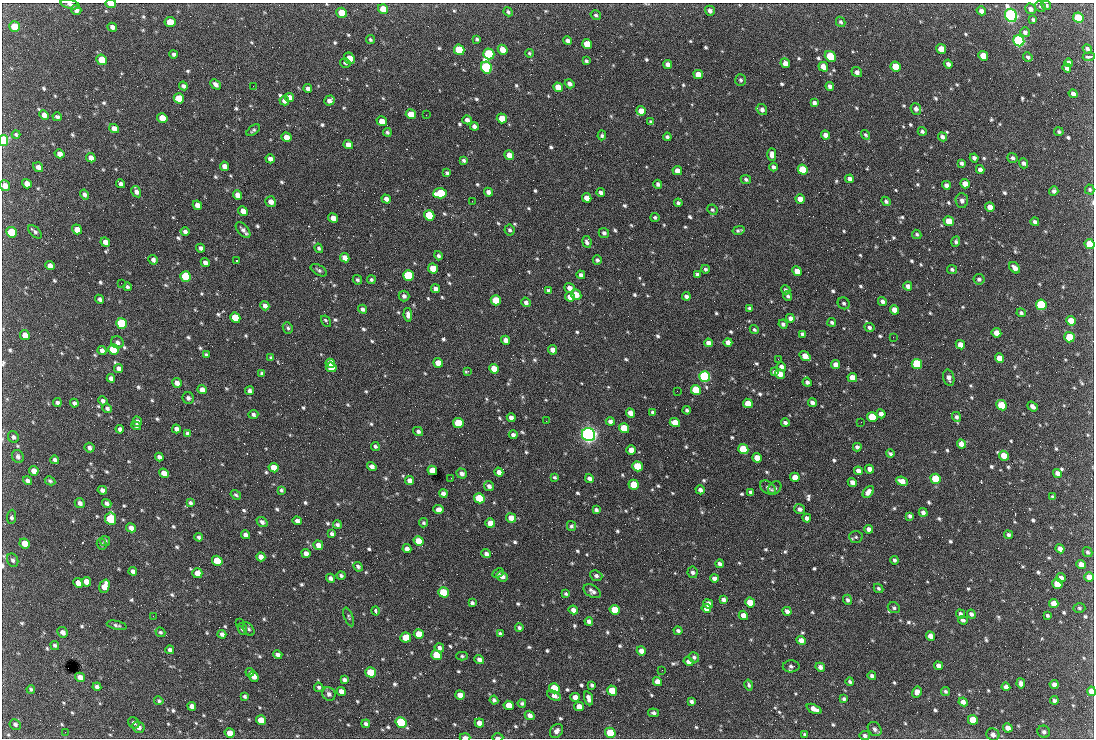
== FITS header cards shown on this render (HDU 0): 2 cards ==
NAXIS1  =                 1092 /fastest changing axis
NAXIS2  =                  736 /next to fastest changing axis

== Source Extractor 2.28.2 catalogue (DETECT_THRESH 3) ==
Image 1092 x 736 px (HDU 0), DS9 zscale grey, 1 PNG px = 1 image px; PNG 1096 x 740 px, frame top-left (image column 1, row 736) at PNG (2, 3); each listed source drawn as its Kron ellipse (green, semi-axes under 4 px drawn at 4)
Background 1890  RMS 40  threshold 121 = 3 sigma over >= 5 px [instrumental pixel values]
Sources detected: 849; of the 849, the 500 brightest by FLUX_AUTO listed and drawn (349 fainter detections omitted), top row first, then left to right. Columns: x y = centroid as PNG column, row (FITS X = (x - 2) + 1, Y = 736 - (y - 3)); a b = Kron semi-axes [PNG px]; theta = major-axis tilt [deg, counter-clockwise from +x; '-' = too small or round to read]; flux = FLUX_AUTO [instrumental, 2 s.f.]
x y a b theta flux
70 4 9 4 -15 9.5e+03
111 4 5 3 - 3.3e+04
1046 5 5 4 - 5.5e+03
1040 6 5 5 - 4.9e+03
383 9 5 4 - 5.1e+04
1030 9 6 5 - 9.2e+03
76 10 5 5 - 1.2e+04
710 11 5 4 - 1.1e+04
981 11 5 4 - 1.2e+04
508 12 5 4 - 6.0e+03
342 13 5 5 - 5.5e+04
596 15 5 4 - 5.4e+03
1011 15 7 6 - 1.1e+06
1078 18 5 5 - 1.5e+05
1033 20 4 3 - 5.0e+03
170 22 5 5 - 4.7e+04
841 22 5 4 - 5.8e+03
15 27 5 5 - 7.3e+04
112 27 5 4 - 1.1e+04
1025 32 5 5 - 9.1e+03
477 39 4 3 - 4.8e+03
370 40 4 4 - 4.8e+03
568 41 4 4 - 9.7e+03
1019 41 6 5 - 7.3e+05
587 44 5 5 - 5.8e+04
941 49 5 4 - 5.4e+04
1087 49 5 4 - 6.7e+03
459 50 5 5 - 1.6e+05
503 50 5 4 - 3.7e+04
529 53 4 4 - 4.7e+03
174 54 4 3 - 6.1e+03
489 54 5 5 - 2.6e+05
830 56 6 5 - 1.9e+05
983 56 5 4 - 5.6e+04
1028 57 5 3 - 6.2e+03
1089 57 6 4 7 1.0e+04
349 58 6 5 - 4.4e+04
102 60 5 5 - 7.5e+04
586 61 4 3 - 5.0e+03
345 63 5 4 - 5.9e+03
785 63 5 4 - 2.0e+04
1068 63 4 4 - 1.1e+04
668 64 5 4 - 1.6e+04
948 64 4 4 - 1.0e+04
896 66 5 5 - 8.9e+04
486 67 6 5 - 5.5e+05
823 67 5 4 - 2.6e+04
1067 68 4 4 - 9.4e+03
857 72 5 5 - 1.1e+04
698 74 5 4 - 3.1e+04
741 80 6 5 - 5.7e+03
215 84 6 4 -46 1.1e+04
570 84 5 4 - 9.6e+03
183 86 4 3 - 7.6e+03
253 86 2 2 - 1.9e+04
830 86 4 4 - 9.6e+03
558 87 5 4 - 4.0e+04
308 89 4 4 - 1.2e+04
1073 94 5 4 - 1.1e+04
289 97 5 4 - 1.9e+04
179 98 5 5 - 6.0e+04
284 101 5 4 - 1.2e+04
329 101 5 4 - 1.3e+04
814 103 4 4 - 8.7e+03
916 109 6 5 - 9.9e+03
762 110 6 5 - 1.1e+04
641 111 5 4 - 2.9e+04
411 114 5 4 - 4.8e+04
44 115 5 4 - 1.4e+04
426 115 2 2 - 6.4e+03
57 117 5 4 - 6.1e+03
162 118 5 4 - 3.8e+04
502 118 5 4 - 3.3e+04
467 120 5 4 - 1.1e+04
382 121 5 4 - 2.6e+04
651 122 4 4 - 6.5e+03
474 126 4 4 - 1.1e+04
114 129 5 4 - 2.1e+04
253 130 8 4 36 5.3e+03
922 131 4 4 - 6.4e+03
387 132 4 4 - 4.8e+03
1059 132 5 4 - 5.0e+03
16 135 4 4 - 4.8e+03
602 135 5 4 - 4.8e+03
825 135 4 4 - 1.5e+04
866 135 5 4 - 4.9e+03
287 137 5 4 - 2.6e+04
667 137 4 3 - 7.2e+03
942 137 5 4 - 8.9e+03
3 140 5 4 - 2.1e+05
348 145 5 4 - 2.2e+04
60 154 5 4 - 1.5e+04
772 154 6 4 -89 1.5e+04
509 155 5 4 - 2.8e+04
91 158 5 4 - 1.7e+04
974 158 4 4 - 9.4e+03
1012 158 5 4 - 6.6e+03
270 159 4 4 - 1.2e+04
464 160 4 3 - 5.7e+03
961 163 4 3 - 7.1e+03
1023 163 5 4 - 7.1e+03
224 166 5 4 - 2.0e+04
38 167 5 4 - 1.2e+04
773 167 4 3 - 7.6e+03
803 170 5 5 - 1.4e+05
980 170 4 4 - 1.2e+04
677 171 5 4 - 1.8e+04
447 173 4 4 - 5.1e+03
746 179 5 4 - 6.1e+03
850 179 4 4 - 1.3e+04
27 184 5 4 - 1.9e+04
121 184 4 4 - 1.1e+04
658 184 4 4 - 7.2e+03
965 184 5 4 - 2.3e+04
946 185 4 4 - 1.1e+04
5 186 5 5 - 2.1e+04
1090 189 5 4 - 4.8e+03
1054 191 5 4 - 7.3e+03
136 192 6 4 -58 1.2e+04
488 192 4 4 - 1.1e+04
601 192 4 4 - 9.6e+03
440 193 7 5 3 1.6e+05
85 194 5 4 - 8.0e+03
237 195 5 4 - 1.8e+04
587 198 5 4 - 3.2e+04
386 199 5 4 - 1.2e+04
800 199 5 4 - 3.1e+04
962 200 7 6 - 1.1e+04
472 201 2 2 - 7.8e+03
886 201 5 4 - 6.2e+03
271 202 5 5 - 1.8e+04
678 203 4 3 - 6.1e+03
197 205 5 4 - 1.6e+04
990 207 5 4 - 2.6e+04
712 210 5 5 - 5.8e+03
243 211 5 4 - 2.1e+04
429 215 5 5 - 1.4e+05
655 217 4 4 - 5.3e+03
333 218 5 4 - 2.4e+04
949 221 5 4 - 5.4e+04
1035 222 4 3 - 7.8e+03
77 229 5 4 - 3.1e+04
243 230 9 5 -48 1.1e+04
510 230 5 5 - 5.8e+03
738 230 6 3 13 5.5e+03
11 232 5 5 - 9.6e+04
35 232 8 4 -44 6.0e+03
185 232 4 3 - 8.7e+03
604 233 5 5 - 7.8e+03
917 234 5 4 - 5.2e+03
105 242 5 4 - 1.8e+04
587 242 6 4 -79 8.3e+03
956 242 5 4 - 5.7e+03
1090 244 5 5 - 7.6e+04
201 248 4 3 - 8.1e+03
319 248 5 4 - 4.8e+03
438 256 4 4 - 6.2e+03
345 258 5 4 - 2.0e+04
153 260 5 4 - 9.7e+03
597 260 5 4 - 5.9e+03
236 261 3 2 - 1.1e+05
205 262 5 4 - 1.2e+04
50 266 5 4 - 1.6e+04
433 268 5 4 - 5.4e+04
1015 268 6 4 -45 1.5e+04
705 269 4 4 - 6.0e+03
952 269 5 4 - 4.8e+03
319 270 9 5 -30 6.5e+03
797 271 5 4 - 3.9e+04
697 274 4 3 - 7.3e+03
581 275 4 4 - 8.7e+03
186 276 5 5 - 2.0e+05
408 276 5 5 - 2.5e+05
979 279 5 5 - 6.7e+03
357 280 5 4 - 5.3e+03
371 280 4 4 - 5.4e+03
121 283 2 2 - 8.5e+03
908 286 4 4 - 1.0e+04
127 287 4 3 - 5.6e+03
569 288 5 4 - 1.7e+04
435 289 5 4 - 1.2e+04
786 290 5 3 - 5.5e+03
548 291 4 3 - 5.9e+03
576 295 5 5 - 2.7e+04
404 296 5 5 - 8.2e+03
686 296 4 4 - 9.1e+03
788 296 5 4 - 5.5e+03
570 297 5 4 - 2.4e+04
100 299 5 4 - 7.7e+03
496 300 5 5 - 8.2e+04
882 301 5 4 - 1.0e+04
526 302 5 4 - 8.6e+03
844 303 6 5 - 6.6e+03
1041 305 5 5 - 2.5e+05
265 306 5 4 - 1.2e+04
750 308 4 3 - 6.5e+03
363 309 4 3 - 8.3e+03
894 310 5 4 - 2.6e+04
1021 313 4 4 - 5.8e+03
408 315 7 4 -82 1.1e+04
235 318 5 5 - 8.5e+04
790 318 4 4 - 1.1e+04
326 321 6 2 -58 5.4e+03
1071 321 5 4 - 4.1e+04
832 322 4 4 - 6.0e+03
121 323 5 5 - 3.0e+05
783 324 5 4 - 7.2e+03
869 327 5 4 - 6.4e+03
288 328 6 5 - 5.9e+03
754 330 5 4 - 4.9e+03
996 333 5 4 - 3.3e+04
802 334 4 3 - 5.8e+03
25 335 5 4 - 2.5e+04
893 337 2 2 - 1.4e+04
1069 337 5 5 - 9.0e+04
506 340 5 4 - 1.7e+04
117 342 6 6 - 9.7e+03
728 342 4 4 - 1.4e+04
708 343 4 4 - 1.5e+04
960 345 5 4 - 2.3e+04
113 349 5 5 - 1.1e+05
102 350 4 4 - 1.0e+04
553 350 5 4 - 1.9e+04
206 355 4 3 - 5.4e+03
805 356 6 4 -37 3.4e+04
271 358 4 4 - 4.6e+03
999 358 5 4 - 3.4e+04
778 359 2 2 - 1.2e+04
330 363 5 4 - 6.4e+04
438 363 5 4 - 3.6e+04
917 364 5 5 - 2.6e+05
836 365 5 4 - 2.3e+04
331 367 5 5 - 7.2e+04
781 367 4 4 - 1.3e+04
119 368 5 4 - 1.4e+04
494 369 5 4 - 4.3e+04
468 371 4 2 - 8.0e+03
774 372 4 3 - 6.4e+03
262 373 4 3 - 6.5e+03
780 374 5 4 - 2.5e+04
705 376 5 5 - 6.2e+05
111 378 4 4 - 9.5e+03
852 378 5 4 - 3.2e+04
949 378 8 5 -75 1.2e+04
807 382 4 4 - 7.7e+03
177 383 5 4 - 1.6e+04
202 390 5 4 - 1.9e+04
696 390 5 5 - 1.6e+05
250 391 4 4 - 8.0e+03
677 391 2 2 - 5.7e+03
188 398 6 5 - 8.4e+03
103 401 4 4 - 9.0e+03
57 403 4 4 - 6.6e+03
74 403 4 4 - 7.2e+03
748 403 5 4 - 3.6e+04
812 403 4 4 - 1.1e+04
1001 405 5 5 - 9.4e+04
1033 406 6 4 -38 1.1e+04
107 408 5 4 - 7.8e+03
687 410 4 3 - 5.9e+03
653 412 4 3 - 7.1e+03
630 413 5 4 - 2.3e+04
253 414 5 4 - 7.4e+03
881 414 4 4 - 1.2e+04
511 417 4 4 - 1.1e+04
872 417 5 4 - 9.2e+04
956 417 5 4 - 7.0e+03
546 421 2 2 - 6.8e+03
610 421 4 4 - 9.0e+03
137 422 5 4 - 1.3e+04
861 422 2 2 - 7.1e+03
458 423 5 5 - 1.2e+05
675 423 5 4 - 3.2e+04
785 423 4 3 - 9.1e+03
136 426 5 4 - 6.0e+03
624 428 5 5 - 1.0e+05
120 429 4 4 - 9.7e+03
176 429 4 4 - 1.1e+04
418 431 5 4 - 7.2e+03
187 433 4 4 - 7.2e+03
513 435 4 4 - 8.6e+03
588 435 7 6 - 1.4e+06
13 437 6 5 - 7.3e+03
961 444 5 4 - 2.1e+04
375 446 4 3 - 5.6e+03
857 447 4 4 - 8.7e+03
89 448 5 4 - 9.3e+03
743 449 5 5 - 1.5e+05
631 450 5 4 - 2.8e+04
890 454 4 3 - 6.1e+03
1004 456 5 4 - 4.3e+04
18 457 7 5 -59 8.7e+03
159 457 4 4 - 9.3e+03
757 458 5 4 - 3.5e+04
55 460 4 4 - 7.4e+03
372 466 5 4 - 1.1e+04
637 466 5 4 - 1.2e+05
274 468 5 4 - 4.2e+04
870 469 4 4 - 1.5e+04
432 470 5 4 - 5.2e+04
34 471 5 4 - 1.9e+04
858 471 4 4 - 1.2e+04
499 472 5 4 - 1.9e+04
164 473 5 4 - 2.4e+04
1057 473 4 4 - 1.5e+04
462 474 5 4 - 1.3e+04
555 477 4 3 - 4.7e+03
795 477 5 4 - 3.0e+04
451 478 2 2 - 5.0e+03
589 478 4 4 - 1.0e+04
936 479 5 5 - 1.5e+05
27 481 5 4 - 1.1e+04
50 481 5 4 - 4.7e+03
410 481 5 4 - 1.7e+04
902 481 6 4 -23 2.3e+04
852 482 5 4 - 1.3e+04
634 485 5 5 - 9.0e+04
489 486 5 4 - 1.1e+04
768 488 8 6 -33 9.5e+03
775 488 7 5 47 6.9e+03
102 490 4 4 - 9.9e+03
281 490 4 3 - 5.1e+03
700 490 4 4 - 1.1e+04
750 492 4 3 - 4.9e+03
868 492 7 4 49 1.6e+04
443 493 4 4 - 1.2e+04
236 495 5 4 - 4.6e+03
1053 497 4 3 - 5.3e+03
479 498 5 5 - 1.7e+05
80 503 5 4 - 1.0e+04
107 503 5 4 - 9.0e+03
190 503 4 3 - 5.5e+03
800 509 5 4 - 8.4e+03
438 510 5 4 - 1.6e+04
596 510 4 3 - 7.2e+03
923 512 4 4 - 9.6e+03
910 516 4 3 - 7.1e+03
12 517 7 4 86 7.6e+03
511 518 5 4 - 3.0e+04
807 518 4 4 - 9.1e+03
110 519 6 5 - 1.6e+05
297 521 5 4 - 1.1e+04
262 522 6 4 -40 8.5e+03
424 523 4 4 - 4.9e+03
490 523 5 4 - 3.1e+04
337 525 4 4 - 6.3e+03
571 526 5 4 - 6.0e+03
131 528 5 4 - 1.5e+04
868 529 4 4 - 1.3e+04
332 534 4 4 - 7.1e+03
245 535 4 4 - 1.2e+04
1008 535 4 4 - 7.2e+03
199 537 4 3 - 6.6e+03
856 537 7 5 -2 5.2e+03
105 541 5 5 - 5.5e+03
419 541 5 4 - 4.6e+04
25 543 5 5 - 4.3e+04
102 544 6 5 - 5.3e+03
318 545 5 4 - 2.0e+04
407 549 4 4 - 1.2e+04
1060 549 5 4 - 1.7e+04
1087 552 5 4 - 5.7e+03
306 553 5 4 - 1.5e+04
486 554 5 4 - 8.9e+03
261 557 4 4 - 1.7e+04
13 560 7 5 -63 7.1e+03
894 560 4 3 - 6.3e+03
217 561 5 5 - 8.4e+04
720 564 4 4 - 8.9e+03
1081 565 5 4 - 2.1e+04
358 567 5 4 - 6.6e+03
133 571 4 4 - 9.5e+03
692 572 6 5 - 8.0e+03
197 573 5 5 - 2.3e+04
498 573 6 4 26 5.4e+03
341 575 4 4 - 5.4e+03
502 576 6 5 - 1.3e+04
596 576 6 5 - 9.0e+03
1089 577 5 4 - 1.9e+04
330 578 4 4 - 9.9e+03
714 578 4 4 - 1.2e+04
1061 578 5 4 - 1.1e+04
86 582 5 4 - 2.4e+04
78 583 5 4 - 2.7e+04
1058 584 5 5 - 1.2e+05
104 586 7 5 72 2.9e+04
878 588 5 4 - 5.0e+03
592 591 9 6 -32 1.0e+04
443 592 5 5 - 1.2e+05
566 594 4 3 - 4.8e+03
723 600 4 4 - 9.0e+03
847 600 5 4 - 7.1e+03
472 603 4 3 - 6.6e+03
750 603 5 4 - 6.2e+04
1054 603 5 4 - 2.3e+04
708 604 5 4 - 1.8e+04
706 608 5 4 - 2.0e+04
894 608 6 5 - 5.9e+03
1079 608 6 4 -4 4.9e+03
573 610 5 4 - 1.3e+04
615 610 5 4 - 7.5e+04
375 611 4 3 - 1.2e+04
787 611 5 4 - 1.1e+04
960 614 4 4 - 6.7e+03
971 614 4 4 - 8.4e+03
743 615 5 4 - 2.3e+04
1047 615 4 3 - 4.9e+03
153 616 2 2 - 1.0e+04
349 617 10 4 -68 4.9e+03
963 620 4 4 - 6.8e+03
589 621 4 4 - 8.8e+03
240 622 2 2 - 4.7e+03
117 625 10 4 -12 6.7e+03
519 628 4 3 - 6.1e+03
242 629 6 4 -64 6.5e+03
249 629 7 5 -53 5.8e+03
678 631 4 4 - 6.5e+03
63 632 5 5 - 1.3e+04
160 632 5 4 - 4.7e+03
222 634 4 4 - 8.4e+03
419 634 5 5 - 5.7e+04
500 634 4 3 - 6.3e+03
930 636 5 4 - 1.9e+04
406 637 5 5 - 5.2e+04
801 640 5 4 - 1.9e+04
55 645 5 4 - 5.3e+03
439 648 5 4 - 9.1e+03
170 650 4 4 - 8.9e+03
641 651 5 4 - 1.8e+04
278 655 5 4 - 1.1e+04
437 655 5 5 - 9.5e+04
462 656 5 4 - 4.7e+03
694 657 5 5 - 6.0e+03
479 660 5 4 - 1.2e+04
688 662 5 4 - 1.1e+04
791 666 8 6 1 8.3e+03
938 666 4 4 - 1.2e+04
820 667 5 4 - 1.1e+04
662 670 2 2 - 6.1e+03
250 672 4 4 - 4.7e+03
370 672 5 5 - 8.2e+04
254 676 5 4 - 2.0e+04
872 676 4 4 - 6.9e+03
80 677 5 4 - 1.6e+04
344 680 4 4 - 8.3e+03
657 682 5 4 - 2.3e+04
850 682 4 3 - 5.6e+03
1021 683 5 4 - 1.1e+04
592 685 4 3 - 4.9e+03
749 685 5 4 - 5.4e+03
1054 685 4 4 - 1.4e+04
97 687 4 4 - 9.3e+03
319 687 5 4 - 5.4e+03
1006 687 4 4 - 9.9e+03
554 688 5 5 - 1.1e+05
31 689 4 3 - 5.2e+03
612 690 5 5 - 5.8e+04
341 691 5 4 - 1.8e+04
946 691 4 4 - 5.4e+03
1091 691 5 4 - 2.6e+04
917 692 5 5 - 1.2e+04
329 694 7 6 - 1.0e+04
460 695 5 4 - 2.9e+04
245 696 4 3 - 5.2e+03
554 696 7 4 -25 1.4e+04
575 697 5 4 - 2.0e+04
588 698 7 4 -71 1.4e+04
844 699 3 3 - 5.4e+03
494 700 4 4 - 6.2e+03
1054 700 4 3 - 7.0e+03
159 701 4 4 - 4.9e+03
691 701 4 3 - 6.8e+03
963 702 5 4 - 1.2e+04
522 703 4 3 - 5.5e+03
509 705 5 4 - 4.1e+04
192 706 4 4 - 1.4e+04
579 706 5 4 - 2.1e+04
814 709 8 4 -25 2.2e+04
653 713 5 4 - 5.9e+03
530 715 5 4 - 1.3e+04
261 720 5 4 - 3.7e+04
973 720 5 5 - 7.4e+04
401 722 5 5 - 3.0e+05
134 723 6 5 - 7.2e+03
479 723 5 4 - 1.9e+04
15 724 6 5 - 7.6e+03
366 724 4 4 - 7.1e+03
138 727 6 5 - 1.6e+04
1008 728 5 4 - 1.7e+04
875 729 8 6 -49 8.7e+03
556 731 7 6 - 1.3e+04
65 732 2 2 - 1.0e+04
1044 732 6 6 - 7.4e+03
230 733 5 4 - 2.8e+04
610 733 5 5 - 8.6e+04
805 734 4 3 - 4.8e+03
993 735 6 6 - 1.3e+04
865 736 5 4 - 6.6e+03
465 737 5 3 - 1.6e+04
498 737 6 2 0 6.6e+03
At the frame edge (FLAGS 8, measured only in part): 9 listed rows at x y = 70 4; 111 4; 3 140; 5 186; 1090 244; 13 437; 1091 691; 465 737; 498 737
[349 fainter detections neither listed nor drawn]